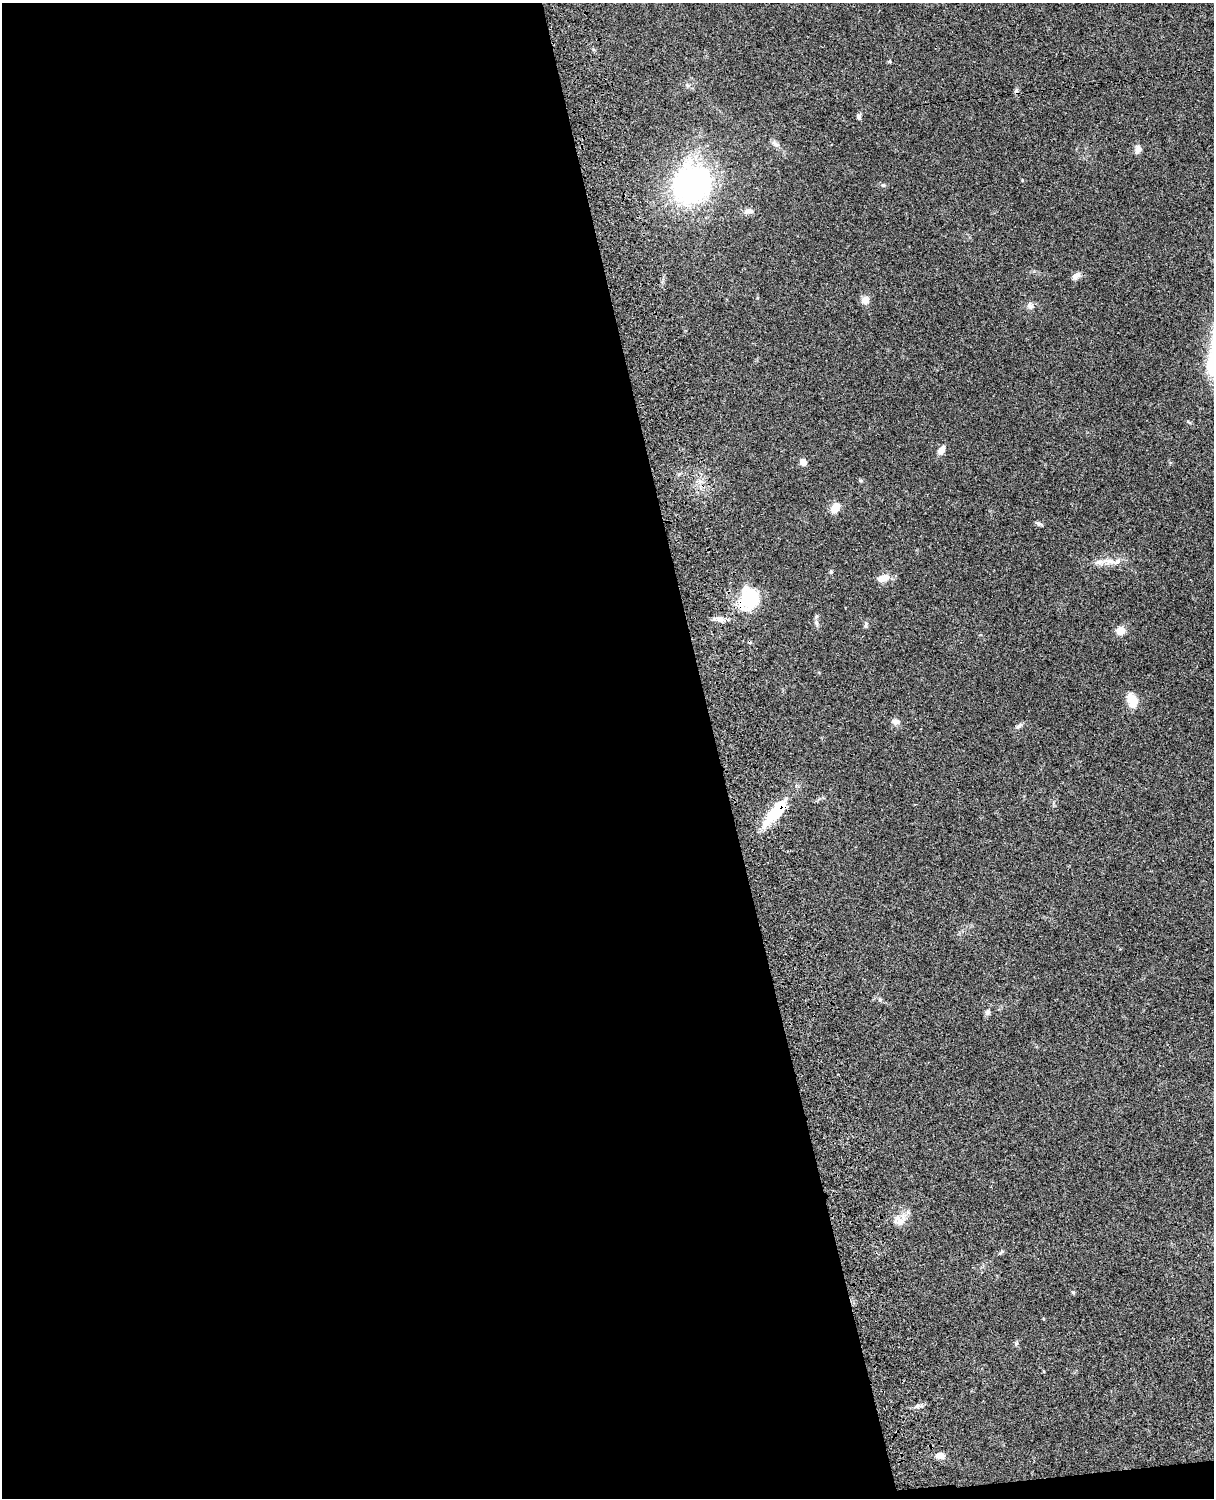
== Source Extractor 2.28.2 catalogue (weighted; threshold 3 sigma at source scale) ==
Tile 9 of 4 x 3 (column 1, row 3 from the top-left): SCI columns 121-1332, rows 277-1772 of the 5088 x 4927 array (HDU 1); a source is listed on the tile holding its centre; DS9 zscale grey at full resolution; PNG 1216 x 1500 px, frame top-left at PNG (2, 3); no overlay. Shown black and unused: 60% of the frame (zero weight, under 3 of 4 exposures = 6% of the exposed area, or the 3 px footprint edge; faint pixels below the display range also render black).
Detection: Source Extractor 2.28.2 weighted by HDU 2 'WHT'; one run over the whole footprint, this tile lists its part. Background 0.0782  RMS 0.0058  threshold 0.026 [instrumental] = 3 sigma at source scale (4.5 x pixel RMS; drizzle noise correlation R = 1.50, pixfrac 1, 0.05/0.05 arcsec/px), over >= 5 px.
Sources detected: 37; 2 cosmic-ray / hot-pixel residue — not listed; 1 inside a brighter listed object's ellipse — not listed separately; the other 34 listed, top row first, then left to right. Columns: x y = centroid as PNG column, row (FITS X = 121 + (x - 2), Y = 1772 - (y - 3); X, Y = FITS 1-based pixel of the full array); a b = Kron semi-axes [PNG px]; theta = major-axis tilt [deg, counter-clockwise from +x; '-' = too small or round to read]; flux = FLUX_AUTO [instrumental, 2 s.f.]
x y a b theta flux
890 61 5 3 - 0.58
688 85 7 5 -29 1.3
859 117 10 4 -78 1.1
775 144 12 6 -37 2.2
1138 149 10 7 81 2.9
692 184 32 28 54 140
883 185 5 5 - 0.93
748 211 14 7 10 2.5
1076 276 12 7 40 2.6
865 300 10 9 - 3.8
1030 306 11 7 -45 2.3
941 450 11 7 52 3.5
803 462 5 5 - 8.1
835 508 11 8 51 6
1039 524 8 5 -26 1.2
1109 561 22 8 -4 6.6
831 572 6 4 71 0.76
883 578 16 8 18 5.4
749 598 28 23 74 27
720 619 14 7 -21 3
816 623 9 5 -83 1.5
866 625 10 4 64 1.1
1120 631 9 9 - 5.3
1132 700 17 11 -73 9.2
896 722 12 7 -6 2.5
1018 726 9 5 44 1.5
775 812 42 13 49 23
880 1000 6 4 -19 0.94
987 1012 7 6 - 1.8
899 1220 17 10 -39 4.8
1001 1252 7 4 38 0.8
1073 1292 6 3 -19 0.65
918 1406 8 5 11 1.6
940 1456 9 6 3 4.6
Overlapping masked pixels (flux is a lower limit): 2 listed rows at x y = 749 598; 775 812